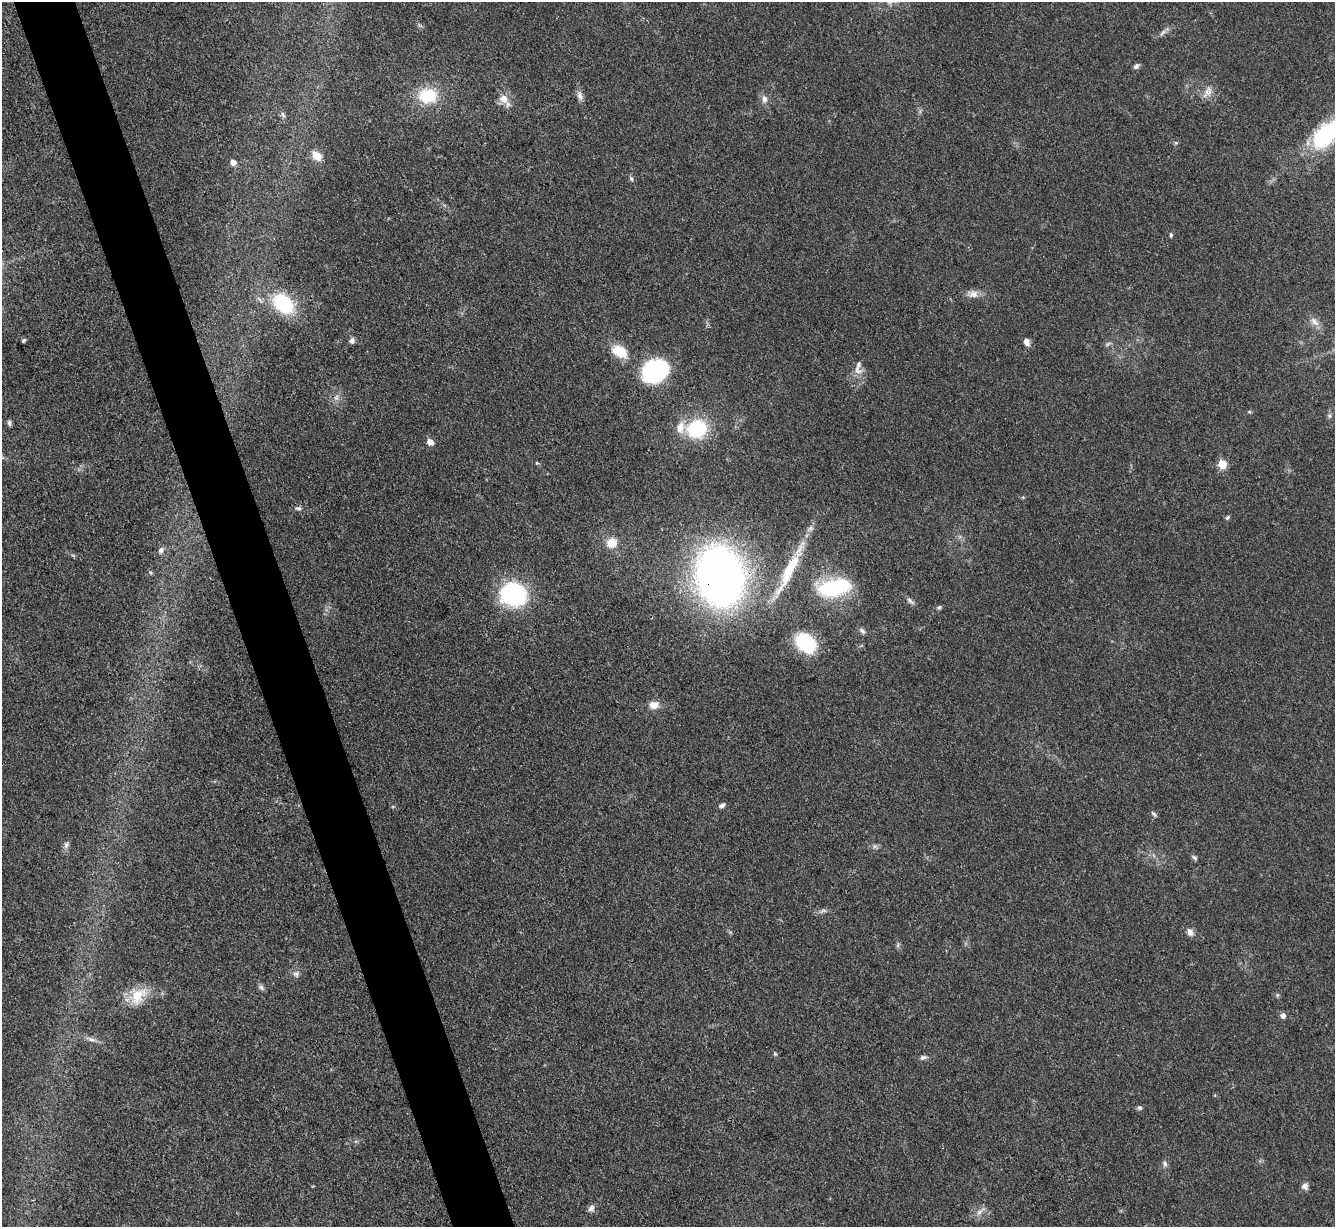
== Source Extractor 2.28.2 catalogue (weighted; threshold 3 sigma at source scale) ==
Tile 11 of 4 x 4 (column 3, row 3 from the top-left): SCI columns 2668-4000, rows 1372-2596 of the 5333 x 5319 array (HDU 1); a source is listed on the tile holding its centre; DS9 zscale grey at full resolution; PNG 1337 x 1229 px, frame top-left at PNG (2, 2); no overlay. Shown black and unused: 5% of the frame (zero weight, under 3 of 4 exposures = <1% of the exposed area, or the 3 px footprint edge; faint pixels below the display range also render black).
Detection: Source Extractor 2.28.2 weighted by HDU 2 'WHT'; one run over the whole footprint, this tile lists its part. Background 0.085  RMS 0.0061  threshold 0.0275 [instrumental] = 3 sigma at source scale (4.5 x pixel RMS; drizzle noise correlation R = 1.50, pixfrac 1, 0.05/0.05 arcsec/px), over >= 5 px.
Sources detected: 68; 3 too faint to see at this stretch — not listed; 1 inside a brighter listed object's ellipse — not listed separately; the other 64 listed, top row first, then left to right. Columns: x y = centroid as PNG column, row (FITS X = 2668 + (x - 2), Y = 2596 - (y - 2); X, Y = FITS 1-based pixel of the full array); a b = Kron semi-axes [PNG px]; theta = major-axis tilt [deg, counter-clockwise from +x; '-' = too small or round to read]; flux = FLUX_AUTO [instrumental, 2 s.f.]
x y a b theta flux
1163 32 13 5 39 2.3
1136 66 8 6 47 1.7
1208 92 19 9 56 4.8
428 95 21 16 -2 25
580 96 13 7 -72 3
504 99 13 11 -43 6.5
764 99 11 8 -90 3.3
283 115 9 5 -63 1.5
1326 135 33 18 44 71
1176 143 6 4 -19 0.77
317 156 12 8 -45 7.5
233 162 6 6 - 3.5
631 179 7 5 -63 1.3
1171 235 6 4 88 0.9
973 294 13 10 12 4.6
284 304 20 14 -43 49
1314 321 15 8 -46 4.3
24 340 5 4 - 0.94
352 341 6 5 - 2.9
1026 342 8 5 -60 4.4
620 351 19 11 -31 16
858 365 18 8 76 4.6
655 371 22 17 30 88
1249 412 6 4 0 0.71
1329 416 7 6 - 1.4
9 423 8 4 -83 1.4
680 427 18 11 76 7.8
697 429 13 12 - 48
430 442 7 6 - 4.3
537 463 5 4 - 0.67
1222 464 5 5 - 22
298 508 9 5 1 1.6
1227 517 6 4 42 1
612 543 14 12 43 8.8
161 550 8 7 - 2.5
789 570 55 13 64 28
150 573 6 5 - 1.1
720 576 39 29 -78 480
834 587 39 19 10 49
513 594 30 26 -18 57
910 601 13 5 -38 2
939 607 6 5 - 1.1
862 631 11 5 -37 1.9
806 643 16 13 -39 46
654 705 12 9 12 5.7
722 805 8 5 27 1.9
1154 814 9 5 -45 1.3
66 845 10 7 67 2.3
1194 857 8 5 -39 1.4
823 911 11 5 17 2
1190 932 10 7 -66 3
898 945 7 4 72 1.1
296 974 10 8 -34 2.4
261 988 9 6 -51 1.7
138 996 26 17 51 15
1283 1015 6 6 - 2.9
91 1039 12 5 -14 2.6
775 1054 6 5 - 0.97
923 1057 10 6 18 1.9
1139 1108 7 5 -12 1.5
1165 1163 8 6 -63 1.9
1305 1186 8 7 - 2.5
591 1208 10 8 45 2.4
979 1212 9 6 18 2.8
Overlapping masked pixels (flux is a lower limit): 2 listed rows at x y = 789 570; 720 576
Isophote crosses this tile's border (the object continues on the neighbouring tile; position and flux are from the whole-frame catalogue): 1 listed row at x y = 1326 135